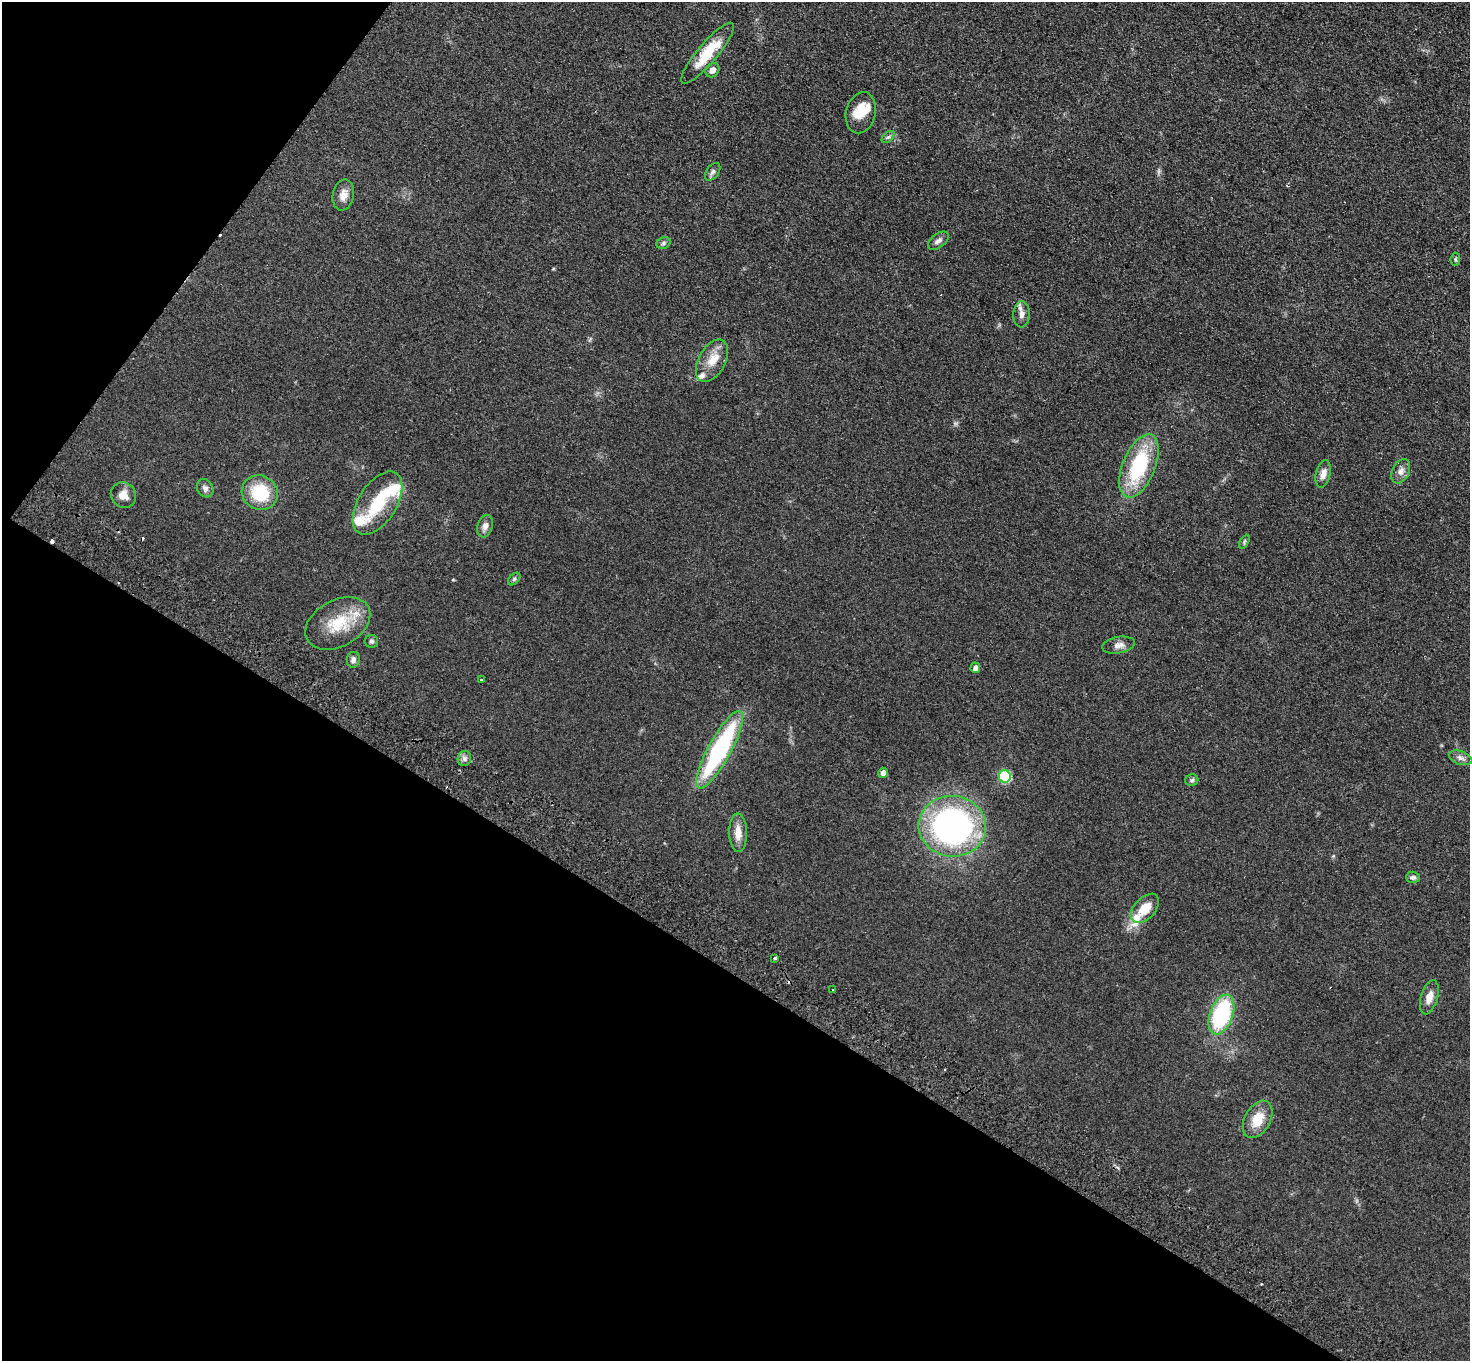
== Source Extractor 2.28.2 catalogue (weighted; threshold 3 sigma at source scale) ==
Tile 9 of 4 x 4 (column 1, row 3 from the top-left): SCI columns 36-1503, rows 1562-2920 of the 5942 x 5980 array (HDU 1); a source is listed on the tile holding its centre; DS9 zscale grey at full resolution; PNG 1472 x 1363 px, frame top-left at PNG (2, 2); each listed source drawn as its Kron ellipse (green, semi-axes under 4 px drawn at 4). Shown black and unused: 34% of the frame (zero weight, under 2 of 3 exposures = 3% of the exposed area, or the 3 px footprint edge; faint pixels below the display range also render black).
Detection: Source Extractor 2.28.2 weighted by HDU 2 'WHT'; one run over the whole footprint, this tile lists its part. Background 0.0876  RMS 0.0099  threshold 0.0445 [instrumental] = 3 sigma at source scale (4.5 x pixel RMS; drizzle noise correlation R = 1.50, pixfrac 1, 0.05/0.05 arcsec/px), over >= 5 px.
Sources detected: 52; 1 inside a brighter object's white glare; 5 cosmic-ray / hot-pixel residue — neither listed nor drawn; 4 inside a brighter listed object's ellipse — not listed separately; the other 42 listed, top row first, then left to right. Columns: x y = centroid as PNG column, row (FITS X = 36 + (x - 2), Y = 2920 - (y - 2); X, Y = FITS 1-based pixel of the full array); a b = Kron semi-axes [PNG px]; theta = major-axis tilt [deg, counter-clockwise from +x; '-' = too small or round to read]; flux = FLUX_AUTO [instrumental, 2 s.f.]
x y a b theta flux
708 53 39 10 50 31
712 70 7 6 - 4.8
861 113 21 14 77 18
888 137 7 4 43 2
713 172 10 6 53 3.1
343 195 16 10 79 8
938 241 12 7 38 3.8
663 243 7 5 24 2.1
1455 259 6 4 84 1.5
1022 314 13 8 87 6.1
712 361 23 13 62 16
1139 466 33 16 68 73
1401 471 13 8 64 5.7
1323 474 14 7 77 6.7
205 488 9 7 -61 3.8
260 493 18 17 - 41
123 495 13 12 - 8.3
377 503 35 19 58 42
485 526 11 7 73 5
1244 542 8 4 60 1.6
514 579 7 4 45 1.8
338 623 35 23 28 36
371 641 7 6 - 2.3
1119 645 16 8 11 5.8
353 660 8 6 81 3.6
975 668 5 5 - 3.6
482 680 3 3 - 3.4
720 750 44 11 61 130
464 758 7 6 - 3.2
1461 758 12 6 -18 4.2
883 773 5 4 - 3.9
1005 776 6 6 - 67
1192 780 6 6 - 2
952 826 34 30 -6 280
738 833 19 9 -88 11
1413 877 7 5 -1 2.9
1145 908 17 10 47 18
775 958 3 3 - 5.6
833 990 3 3 - 1.4
1429 997 17 8 74 8.8
1221 1015 20 11 70 87
1258 1119 20 12 61 19